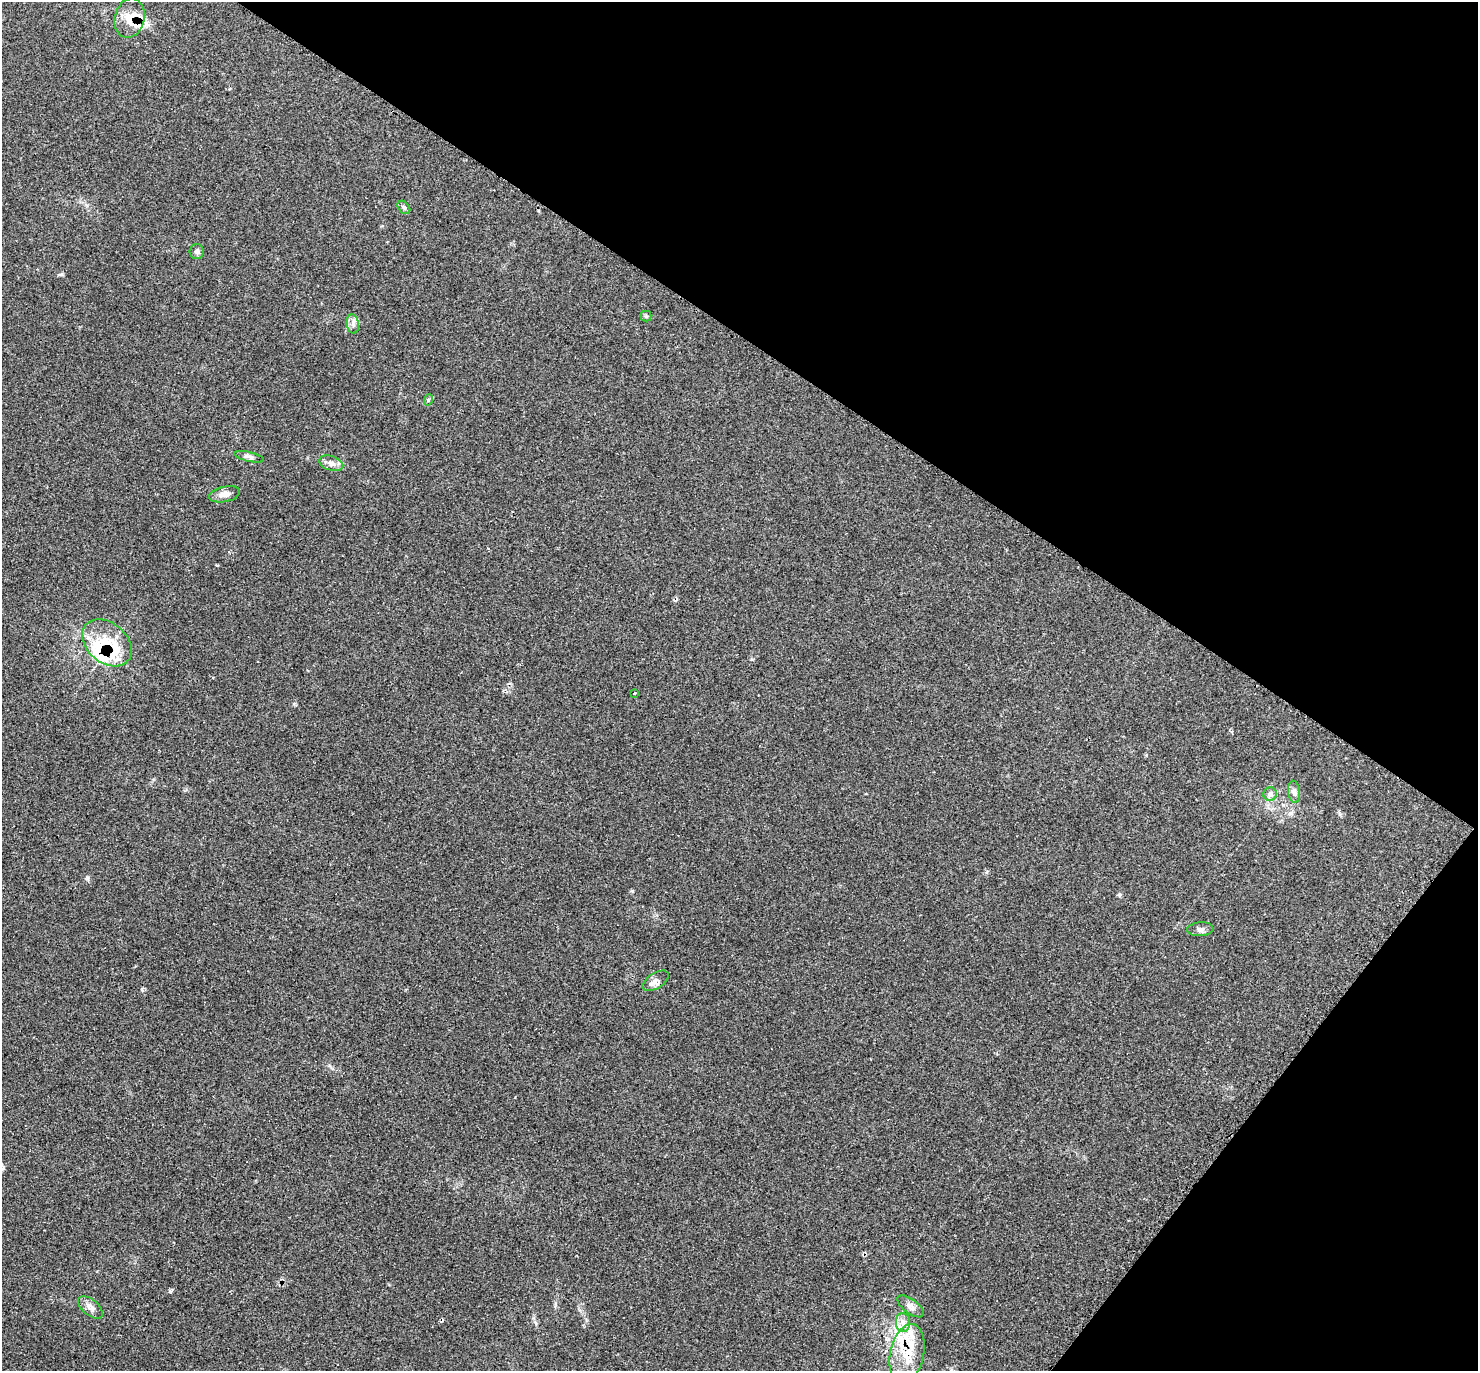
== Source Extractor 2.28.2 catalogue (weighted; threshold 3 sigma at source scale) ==
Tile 8 of 4 x 4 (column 4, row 2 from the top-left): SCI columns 4450-5925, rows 2892-4260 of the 5925 x 5928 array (HDU 1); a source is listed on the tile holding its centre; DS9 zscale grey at full resolution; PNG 1480 x 1373 px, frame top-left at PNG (2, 2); each listed source drawn as its Kron ellipse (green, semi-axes under 4 px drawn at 4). Shown black and unused: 31% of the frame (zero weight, under 3 of 4 exposures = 1% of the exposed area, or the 3 px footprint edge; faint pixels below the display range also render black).
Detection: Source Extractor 2.28.2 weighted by HDU 2 'WHT'; one run over the whole footprint, this tile lists its part. Background 0.0446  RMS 0.0061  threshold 0.0273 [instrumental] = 3 sigma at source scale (4.5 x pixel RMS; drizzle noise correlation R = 1.50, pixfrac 1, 0.05/0.05 arcsec/px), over >= 5 px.
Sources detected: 27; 1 cosmic-ray / hot-pixel residue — neither listed nor drawn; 7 inside a brighter listed object's ellipse — not listed separately; the other 19 listed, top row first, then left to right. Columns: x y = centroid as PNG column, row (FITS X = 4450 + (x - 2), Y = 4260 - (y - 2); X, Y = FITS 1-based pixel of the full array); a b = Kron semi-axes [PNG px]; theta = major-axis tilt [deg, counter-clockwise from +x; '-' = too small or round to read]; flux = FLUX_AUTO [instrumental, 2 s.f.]
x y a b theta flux
129 18 20 15 76 9.2
404 207 7 5 -49 1.2
197 251 7 7 - 1.5
646 316 5 5 - 0.91
353 324 10 6 -82 2.5
428 400 6 3 72 0.74
249 457 15 4 -13 1.9
331 463 12 7 -18 3.1
225 494 16 7 12 3.4
107 643 28 20 -40 20
635 693 3 3 - 2.3
1294 792 11 6 -84 2.2
1270 794 7 6 - 1.8
1200 929 13 7 4 2.4
656 981 14 7 32 3.2
910 1306 15 7 -37 3.2
90 1307 15 8 -40 3.3
903 1322 9 7 -88 3.8
907 1354 30 17 78 19
Overlapping masked pixels (flux is a lower limit): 3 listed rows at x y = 129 18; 107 643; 907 1354
Unlisted compact peaks at least as high as the median listed source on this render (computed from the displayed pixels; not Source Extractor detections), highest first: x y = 170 1291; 87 878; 632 891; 1119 894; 62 274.